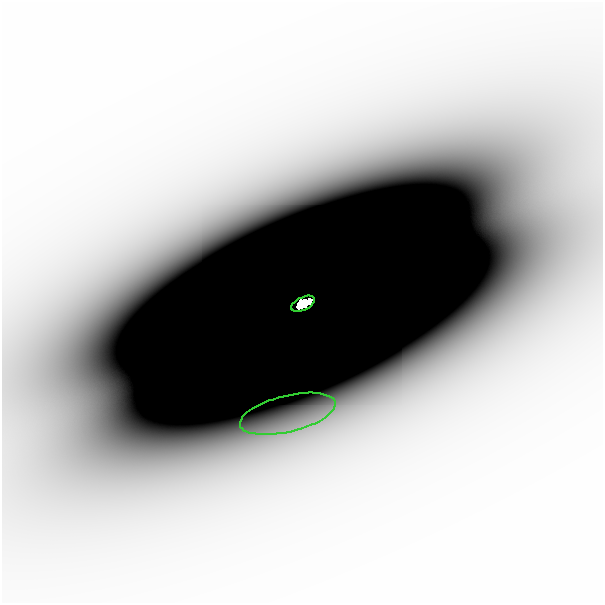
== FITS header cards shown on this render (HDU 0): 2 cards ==
NAXIS1  =                  601
NAXIS2  =                  601

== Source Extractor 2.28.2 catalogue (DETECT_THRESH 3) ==
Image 601 x 601 px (HDU 0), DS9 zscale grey, 1 PNG px = 1 image px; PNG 605 x 605 px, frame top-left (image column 1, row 601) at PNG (2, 2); each listed source drawn as its Kron ellipse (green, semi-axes under 4 px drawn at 4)
Background -1.14e-11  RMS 6.2e-12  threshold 1.85e-11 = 3 sigma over >= 5 px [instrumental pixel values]
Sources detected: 3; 1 with non-positive FLUX_AUTO (blend fragments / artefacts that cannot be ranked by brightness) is neither listed nor drawn; the other 2 listed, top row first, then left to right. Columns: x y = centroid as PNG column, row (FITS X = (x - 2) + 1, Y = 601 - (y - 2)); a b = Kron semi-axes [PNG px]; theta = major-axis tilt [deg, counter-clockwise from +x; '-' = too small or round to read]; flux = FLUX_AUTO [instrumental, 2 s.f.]
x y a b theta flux
303 304 13 6 25 4.2e+00
288 414 49 18 14 3.4e-08
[1 non-positive-flux detection neither listed nor drawn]